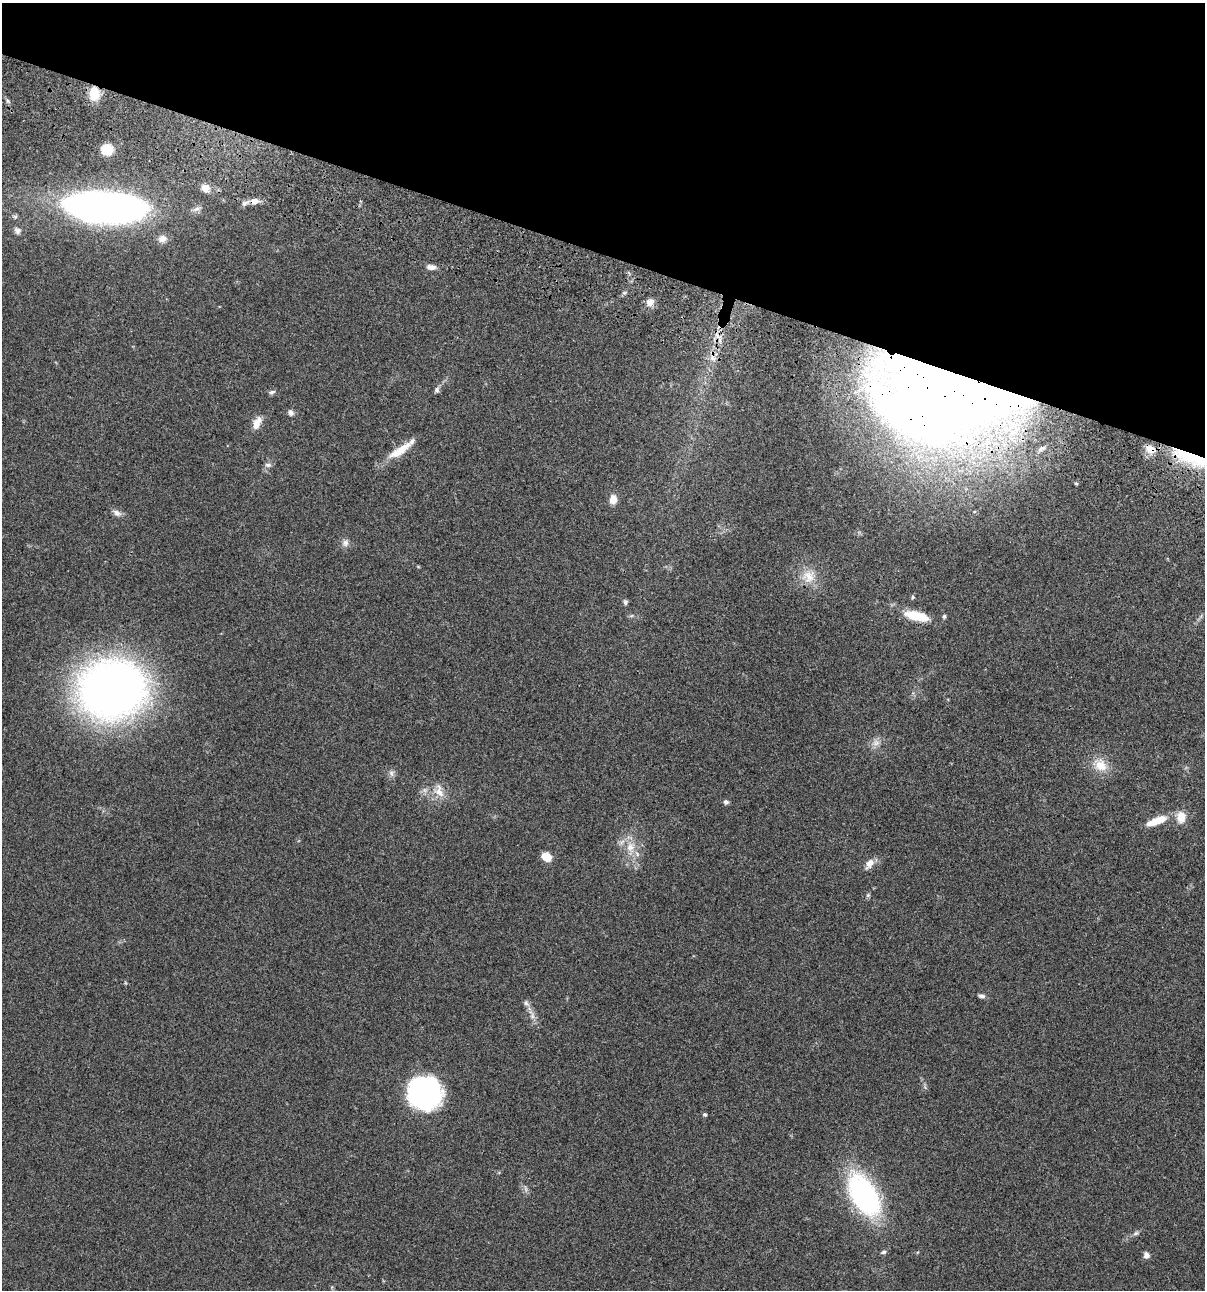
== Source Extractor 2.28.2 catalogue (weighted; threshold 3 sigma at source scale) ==
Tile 2 of 4 x 4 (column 2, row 1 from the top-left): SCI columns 1438-2640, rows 3986-5273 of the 5404 x 5390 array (HDU 1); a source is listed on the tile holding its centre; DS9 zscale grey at full resolution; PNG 1207 x 1292 px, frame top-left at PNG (2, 3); no overlay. Shown black and unused: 20% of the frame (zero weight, under 3 of 4 exposures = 9% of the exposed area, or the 3 px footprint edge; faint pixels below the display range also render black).
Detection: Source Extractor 2.28.2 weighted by HDU 2 'WHT'; one run over the whole footprint, this tile lists its part. Background 0.0465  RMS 0.0053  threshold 0.0238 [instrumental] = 3 sigma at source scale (4.5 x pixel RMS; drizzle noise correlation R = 1.50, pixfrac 1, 0.05/0.05 arcsec/px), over >= 5 px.
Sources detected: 53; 1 cosmic-ray / hot-pixel residue — not listed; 1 inside a brighter listed object's ellipse — not listed separately; the other 51 listed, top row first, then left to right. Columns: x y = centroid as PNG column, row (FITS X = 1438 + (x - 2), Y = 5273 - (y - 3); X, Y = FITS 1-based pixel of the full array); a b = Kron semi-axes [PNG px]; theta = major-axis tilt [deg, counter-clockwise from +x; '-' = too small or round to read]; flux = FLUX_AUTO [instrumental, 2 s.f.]
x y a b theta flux
94 94 14 11 86 10
107 149 8 7 - 16
205 188 10 9 - 4.3
254 201 13 8 6 3.7
106 207 66 24 -4 350
196 209 12 6 24 2
17 231 10 8 -50 2
162 239 11 10 - 3.3
431 267 11 6 -2 2.8
624 293 6 4 19 0.8
650 302 11 9 43 3.4
712 358 9 7 -57 2.5
437 390 8 6 69 1.4
948 390 72 52 -9 1400
272 392 9 5 10 1.3
291 413 8 7 - 1.7
257 423 16 8 66 5.1
1043 448 12 6 0 2.6
400 450 36 9 34 10
1193 459 63 14 -18 38
268 465 10 6 -7 1.4
1076 483 4 4 - 0.61
613 499 10 8 86 4.7
117 513 11 7 -27 2.5
345 543 10 8 80 2.3
808 577 20 18 44 9.3
912 597 5 5 - 0.79
625 602 6 5 - 1.1
917 616 26 9 -14 17
944 616 6 5 - 0.87
113 689 45 38 14 460
876 743 11 9 15 3.1
1100 765 22 16 -39 9.2
391 773 10 7 -83 1.8
439 791 21 13 -71 6.8
726 802 5 5 - 1.7
1181 817 15 12 90 6.1
1156 821 26 8 21 9.3
631 847 16 13 88 8.1
546 857 9 7 -36 7.8
869 863 13 8 55 3.9
868 895 7 4 45 0.78
981 996 9 5 -8 1.5
526 1003 10 6 -54 1.7
532 1016 11 6 89 2.3
424 1093 26 25 - 120
705 1114 4 4 - 1
864 1195 28 15 -58 150
1136 1233 9 6 17 1.3
883 1252 8 5 10 1.1
1146 1255 7 6 - 2.4
Overlapping masked pixels (flux is a lower limit): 6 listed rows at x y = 94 94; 254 201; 106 207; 948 390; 1043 448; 1193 459
Isophote crosses this tile's border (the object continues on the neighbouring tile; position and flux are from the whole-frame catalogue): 1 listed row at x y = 1193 459